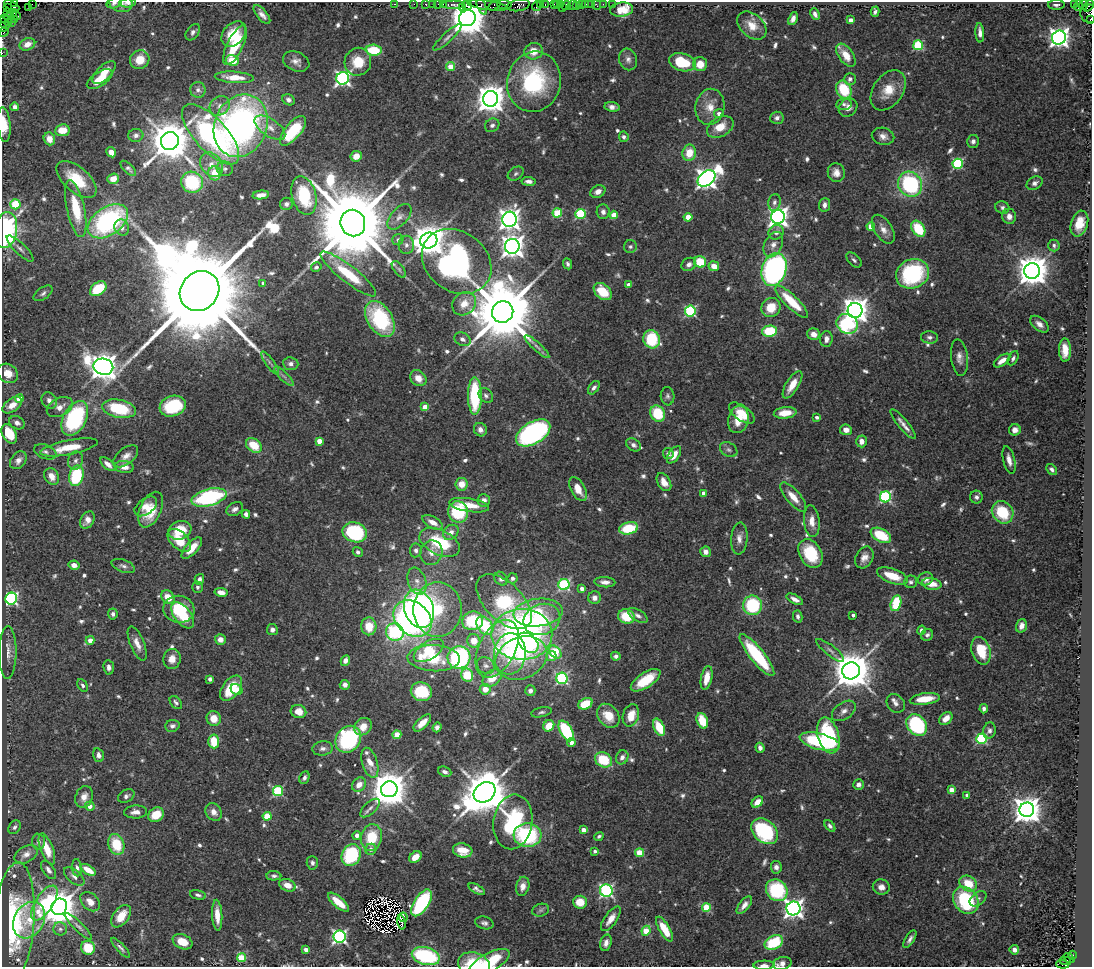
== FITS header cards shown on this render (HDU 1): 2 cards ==
NAXIS1  =                 1090
NAXIS2  =                  965

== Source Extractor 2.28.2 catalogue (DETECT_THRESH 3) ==
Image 1090 x 965 px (HDU 1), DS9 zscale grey, 1 PNG px = 1 image px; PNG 1094 x 969 px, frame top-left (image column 1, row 965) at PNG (2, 2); each listed source drawn as its Kron ellipse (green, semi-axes under 4 px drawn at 4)
Background 1.38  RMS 0.043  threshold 0.13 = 3 sigma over >= 5 px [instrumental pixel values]
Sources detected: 726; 7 with non-positive FLUX_AUTO (blend fragments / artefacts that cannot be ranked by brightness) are neither listed nor drawn; of the other 719, the 500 brightest by FLUX_AUTO listed and drawn (219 fainter detections omitted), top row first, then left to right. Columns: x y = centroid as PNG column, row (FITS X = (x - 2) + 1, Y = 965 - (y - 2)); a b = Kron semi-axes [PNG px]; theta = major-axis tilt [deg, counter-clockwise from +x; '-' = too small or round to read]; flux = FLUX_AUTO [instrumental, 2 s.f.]
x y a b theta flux
15 3 3 2 - 26
114 3 7 5 18 8.1
121 3 12 8 -10 16
128 3 8 4 5 7.9
32 4 2 2 - 54
394 4 3 2 - 110
414 4 2 2 - 29
426 4 3 3 - 140
432 4 2 2 - 46
438 4 2 2 - 80
443 4 3 2 - 130
504 4 7 4 -4 510
540 4 3 2 - 96
545 4 3 2 - 110
554 4 3 2 - 150
557 4 4 3 - 130
561 4 2 2 - 100
581 4 4 3 - 310
586 4 2 2 - 26
591 4 2 2 - 57
603 4 4 2 - 24
612 4 3 2 - 28
1074 4 3 3 - 460
453 5 11 3 0 400
467 5 5 3 - 320
488 5 20 4 -8 390
495 5 7 3 36 390
519 5 11 5 11 860
572 5 5 2 - 48
596 5 5 2 - 32
1056 5 8 5 1 9.5
1079 5 5 3 - 130
1083 5 5 2 - 52
12 6 8 2 -28 11
537 6 5 3 - 170
566 6 5 4 - 430
576 6 2 2 - 22
1089 6 6 3 47 180
29 7 3 2 - 71
482 7 8 2 -65 230
7 8 3 2 - 36
462 8 3 2 - 120
562 8 2 2 - 70
622 10 11 7 8 62
8 12 4 3 - 17
875 12 5 4 - 8
12 13 5 3 - 150
815 14 6 4 -65 9.6
1089 14 9 9 - 380
262 15 11 5 -51 16
17 16 4 3 - 120
9 18 5 3 - 150
467 18 8 7 - 9800
5 19 3 2 - 67
14 19 3 2 - 150
793 19 7 4 67 15
1091 19 4 2 - 100
851 20 4 4 - 16
8 22 2 2 - 53
12 22 2 2 - 64
4 23 7 2 -54 120
752 26 17 11 -42 43
3 27 5 4 - 210
4 32 5 3 - 150
193 32 9 6 54 11
980 33 9 4 -87 16
234 34 14 10 48 73
447 37 18 5 43 14
1059 38 7 7 - 1800
27 44 8 6 23 24
235 45 21 8 64 120
918 45 5 5 - 210
374 50 8 5 -5 120
534 51 9 8 - 40
2 53 2 2 - 30
846 55 13 7 -53 49
628 59 11 9 -71 16
140 60 10 9 - 51
232 60 6 5 - 63
296 61 14 9 -22 19
358 62 14 13 - 75
682 62 13 8 -16 120
700 64 7 7 - 47
451 67 4 4 - 65
104 73 15 7 44 48
234 77 19 5 -4 51
343 78 6 6 - 900
100 79 14 7 33 53
850 79 6 6 - 15
534 82 30 26 76 310
198 90 8 7 - 13
844 90 9 7 -59 130
888 90 22 15 55 68
490 99 8 7 - 4800
288 100 6 5 - 11
844 104 8 6 6 7.9
220 106 11 9 40 20
15 107 4 4 - 19
612 107 7 5 -9 13
710 107 18 14 79 48
848 108 10 8 46 22
719 113 5 4 - 13
777 118 7 6 - 12
4 125 17 6 -85 45
492 125 7 6 - 9.9
241 126 32 26 68 1100
720 127 14 9 30 51
270 128 17 8 -34 28
62 130 7 6 - 50
293 131 18 8 50 130
210 134 38 16 -47 590
136 135 7 6 - 11
883 136 11 8 -12 19
624 137 5 5 - 8
49 139 6 5 - 33
170 141 9 8 - 13000
973 141 6 6 - 11
111 152 5 4 - 41
689 153 8 7 - 56
356 156 6 5 - 28
958 164 5 5 - 290
211 165 13 10 -51 31
128 168 10 5 -44 8
225 169 8 7 - 8.5
215 173 7 6 - 55
836 173 9 8 - 23
516 174 8 6 34 7.7
707 178 10 7 38 2200
76 179 24 12 -41 110
113 179 6 5 - 31
528 181 7 4 -6 11
192 182 11 10 - 200
1035 183 8 6 30 12
910 184 13 11 -55 330
598 192 8 6 27 18
261 195 8 4 6 19
304 196 20 12 -75 170
774 202 8 6 77 9.5
15 204 5 5 - 150
286 204 6 6 - 9.6
824 205 7 5 84 14
1002 207 7 6 - 9.1
76 209 29 9 -78 120
603 212 7 6 - 13
557 213 5 4 - 130
580 214 5 5 - 210
614 215 4 4 - 59
1009 216 7 7 - 19
399 217 15 8 48 21
688 217 4 4 - 66
778 217 7 7 - 1900
509 219 7 7 - 2200
108 221 22 14 34 540
353 223 13 12 - 65000
1079 224 13 8 74 51
871 226 4 4 - 59
122 228 8 7 - 16
883 229 16 9 -58 26
918 229 9 6 -57 110
6 230 18 11 82 720
776 232 8 7 - 15
398 240 6 5 - 8.7
429 241 9 8 - 5900
406 245 9 7 -90 13
773 245 13 8 63 21
1054 245 6 5 - 8.1
512 246 7 7 - 2700
630 247 6 6 - 7.6
20 249 18 5 -45 16
854 260 9 5 -45 8.4
457 261 37 30 -35 1100
700 262 6 5 - 79
568 264 5 4 - 7.6
689 264 7 6 - 13
714 266 5 5 - 35
316 267 5 4 - 7.8
399 269 10 5 -52 8.8
774 269 17 12 71 960
1032 271 8 7 - 6200
348 274 34 8 -38 130
912 274 17 14 23 310
263 283 4 4 - 8.6
629 285 4 4 - 29
98 289 9 6 36 110
199 291 21 18 48 130000
603 291 10 7 -43 73
43 293 11 6 34 10
792 302 22 6 -44 99
464 304 13 11 42 47
771 307 10 9 - 59
855 310 7 7 - 3500
690 311 5 5 - 340
503 312 11 10 - 38000
380 319 20 12 -58 280
847 324 11 9 -26 240
1039 324 11 6 -38 18
770 331 7 5 3 130
814 334 6 5 - 26
929 337 8 6 -7 11
462 339 8 6 -28 12
652 339 9 8 - 170
826 339 8 6 88 18
537 347 16 4 -42 11
1065 350 11 6 -89 41
959 358 18 8 -84 22
1013 358 8 4 63 8.1
1002 361 9 5 36 26
270 363 14 4 -53 9.8
291 364 7 6 - 12
103 367 10 8 -11 4700
8 373 11 9 -35 39
284 376 13 3 -45 9.6
418 378 9 7 -43 30
792 385 16 6 59 46
594 388 7 4 54 10
475 396 18 7 -90 230
486 396 8 6 -45 11
667 396 9 7 -85 9.5
19 399 4 4 - 45
49 400 9 7 -55 14
12 405 11 6 36 38
173 406 13 10 18 170
60 407 14 9 27 26
425 407 4 4 - 41
119 409 17 9 -10 160
742 413 15 7 -35 45
785 413 11 5 6 50
658 414 8 7 - 120
817 417 3 3 - 8.2
75 418 19 11 63 360
738 419 14 10 77 65
17 423 8 6 -29 12
903 424 18 5 -50 20
480 430 7 6 - 16
846 430 6 5 - 17
1015 430 6 5 - 16
533 433 19 10 31 680
9 434 10 7 -61 80
319 441 4 4 - 37
861 441 6 5 - 23
254 445 9 6 -38 72
633 445 8 6 -34 12
69 447 29 7 11 74
729 450 9 6 -31 10
45 452 11 7 -21 12
668 454 5 5 - 11
674 455 10 5 55 32
126 456 14 8 38 23
18 460 10 7 50 17
1009 460 14 6 -77 22
76 461 9 7 75 13
108 464 9 4 -42 20
124 467 9 6 -8 24
1052 469 6 4 -45 8
52 476 9 7 -59 26
76 476 10 7 77 190
664 482 10 6 -59 25
462 484 6 6 - 42
578 489 13 7 -60 44
704 493 4 4 - 21
209 497 18 8 14 380
793 497 18 7 -50 37
885 497 5 5 - 410
976 497 6 6 - 10
484 500 6 6 - 21
469 505 20 6 -9 57
146 506 13 7 37 31
235 509 9 6 28 13
151 510 19 10 65 71
458 512 11 10 - 190
1003 512 12 10 -51 130
246 514 4 4 - 14
87 520 9 6 59 22
812 521 16 7 -84 31
433 522 11 5 -30 26
629 528 9 6 13 110
180 530 12 9 18 70
355 532 12 10 -15 310
451 532 8 6 40 17
881 535 11 6 -27 120
739 538 16 8 86 22
179 540 14 8 -43 65
440 542 21 12 -25 150
192 548 13 6 48 48
416 550 7 6 - 9
358 552 5 4 - 9.2
706 552 5 5 - 17
431 553 12 11 - 26
810 553 15 11 -61 130
864 557 11 8 61 22
74 565 5 4 - 21
123 566 12 6 -20 12
892 576 16 7 -20 67
512 578 5 5 - 9.6
199 579 5 4 - 13
501 579 7 6 - 13
926 579 8 6 20 19
417 581 14 9 -70 22
605 582 10 5 -4 17
911 582 6 6 - 7.6
932 584 10 6 -9 40
564 585 5 5 - 360
197 587 6 5 - 7.6
582 589 4 4 - 16
221 592 7 4 -10 20
168 597 7 6 - 45
595 598 6 6 - 17
11 599 6 5 - 590
795 599 9 4 -28 16
504 602 34 19 -44 300
896 603 8 5 75 120
752 605 10 9 - 210
179 609 15 13 -8 120
419 609 19 14 -70 680
438 610 27 24 87 220
538 612 24 14 6 130
113 614 5 5 - 9.2
183 615 15 8 -52 72
853 615 3 3 - 9.5
626 616 8 7 - 90
638 616 11 5 -30 13
798 616 6 4 -76 9.7
413 618 21 16 -40 940
542 619 19 15 21 170
473 621 10 9 - 150
369 626 9 7 -83 57
485 626 10 7 -52 150
1021 626 7 5 72 18
272 630 5 5 - 12
921 630 5 4 - 9.9
395 632 9 8 - 510
522 634 30 25 0 1100
927 635 6 5 - 8.8
220 639 5 5 - 19
90 640 4 4 - 26
474 641 7 6 - 44
528 643 12 8 -44 180
137 644 18 7 -68 26
497 649 31 18 63 130
429 650 17 9 32 130
830 650 17 5 -38 13
981 651 14 9 -73 85
555 652 7 5 -48 160
8 653 26 8 89 31
510 654 21 16 84 150
757 655 26 7 -51 220
552 656 5 5 - 27
616 656 5 4 - 8.3
459 657 11 11 - 470
434 658 26 13 -3 140
521 658 27 20 24 170
172 659 10 8 78 26
345 660 5 4 - 16
486 666 9 8 - 13
109 667 7 5 -83 12
851 671 9 8 - 11000
467 675 6 6 - 85
492 678 11 7 38 53
562 678 6 5 - 450
707 678 12 5 78 43
210 679 4 4 - 8.5
646 680 17 7 34 91
83 685 7 4 -61 8
345 685 5 5 - 15
231 688 14 8 53 110
485 689 5 5 - 31
237 690 6 5 - 17
530 691 5 5 - 14
421 692 10 9 - 140
925 699 15 5 8 69
176 703 7 5 -50 7.9
896 703 10 8 -51 14
585 704 7 5 25 86
984 709 4 4 - 9.1
844 711 13 8 34 19
298 712 8 6 -16 35
541 712 10 5 12 7.7
631 715 11 8 73 47
608 716 13 10 -52 52
214 718 7 7 - 40
946 718 7 5 41 27
702 721 8 5 -69 84
422 723 11 5 44 36
917 725 12 9 -50 360
172 726 7 6 - 10
549 726 6 5 - 55
363 727 9 8 - 35
437 727 5 4 - 12
659 727 9 5 -67 89
989 730 8 6 75 11
566 731 11 6 -61 220
397 735 4 4 - 72
828 735 18 10 -75 290
348 739 14 12 51 320
981 739 5 5 - 280
214 741 7 5 -85 73
571 742 4 4 - 17
820 742 21 8 -14 230
323 748 10 7 7 13
760 748 5 4 - 13
99 755 7 5 -74 14
622 757 7 6 - 13
603 760 9 7 -30 110
370 763 15 7 -73 39
445 772 7 5 -22 13
304 778 6 5 - 8.5
359 785 8 6 51 28
858 785 5 5 - 14
389 789 8 8 - 9300
951 790 4 4 - 39
278 791 5 5 - 260
484 792 12 9 39 14000
967 795 4 4 - 13
126 796 9 6 26 10
84 797 11 8 70 31
757 802 6 5 - 31
90 806 5 4 - 23
370 808 12 6 42 14
1027 810 7 7 - 4300
135 812 11 6 2 19
214 812 9 7 -54 21
156 815 8 6 33 62
267 816 4 4 - 94
513 822 27 19 82 310
830 826 6 4 -49 8.6
15 827 7 5 56 8.3
583 830 4 4 - 25
765 831 15 11 -42 260
357 835 4 4 - 20
528 835 14 12 -4 280
599 836 5 4 - 7.6
372 837 13 10 76 100
38 842 8 6 -85 11
116 844 11 7 -71 100
47 849 16 6 -69 55
371 849 5 5 - 14
463 850 10 7 -15 56
595 851 4 3 - 8.8
640 853 4 4 - 96
26 854 13 8 30 22
351 855 11 9 61 240
415 857 7 5 40 32
312 863 7 5 -87 9.1
776 867 6 5 - 12
77 868 9 5 -83 9.9
48 870 10 5 -54 12
88 870 8 4 -34 44
74 876 12 6 -39 14
274 876 7 4 -3 7.7
968 883 9 7 -30 68
287 885 8 6 -21 33
523 886 10 6 75 20
881 887 8 7 - 20
477 889 9 4 -29 11
777 890 11 10 - 210
606 891 6 6 - 560
198 895 8 4 -13 8.3
978 899 9 6 38 8.6
966 900 14 11 -53 270
90 902 11 8 -44 27
338 902 13 5 -41 56
580 902 7 6 - 57
44 903 20 9 57 190
421 903 15 7 57 330
744 905 10 5 51 16
59 907 8 7 - 8400
706 907 4 4 - 120
793 908 7 7 - 1700
541 910 8 6 16 7.8
217 915 15 5 -87 41
121 916 13 8 53 54
403 917 5 3 - 17
611 919 14 6 54 27
29 920 19 15 60 67
401 922 7 4 -79 21
14 923 60 20 85 330
484 923 9 6 -15 11
78 926 18 4 -44 13
60 929 7 6 - 9.1
664 929 14 5 -58 70
646 931 5 4 - 95
339 937 6 6 - 710
910 939 10 4 59 12
183 942 10 7 -23 56
774 942 10 6 26 150
606 943 8 5 74 16
88 948 7 6 - 74
121 948 13 4 -47 8.8
306 949 4 4 - 21
1014 950 5 5 - 16
1072 955 4 3 - 450
426 956 14 8 -15 280
241 958 4 4 - 120
1069 958 6 4 -37 240
1066 961 5 3 - 340
489 962 22 9 28 140
782 963 9 6 13 16
1062 964 6 3 -5 130
474 965 16 12 -18 89
764 965 11 4 1 13
At the frame edge (FLAGS 8, measured only in part): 15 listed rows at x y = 15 3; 114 3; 121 3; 128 3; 1089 6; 1089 14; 1091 19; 3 27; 2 53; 4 125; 6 230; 489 962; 782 963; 474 965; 764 965
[219 fainter detections neither listed nor drawn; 7 non-positive-flux detections neither listed nor drawn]